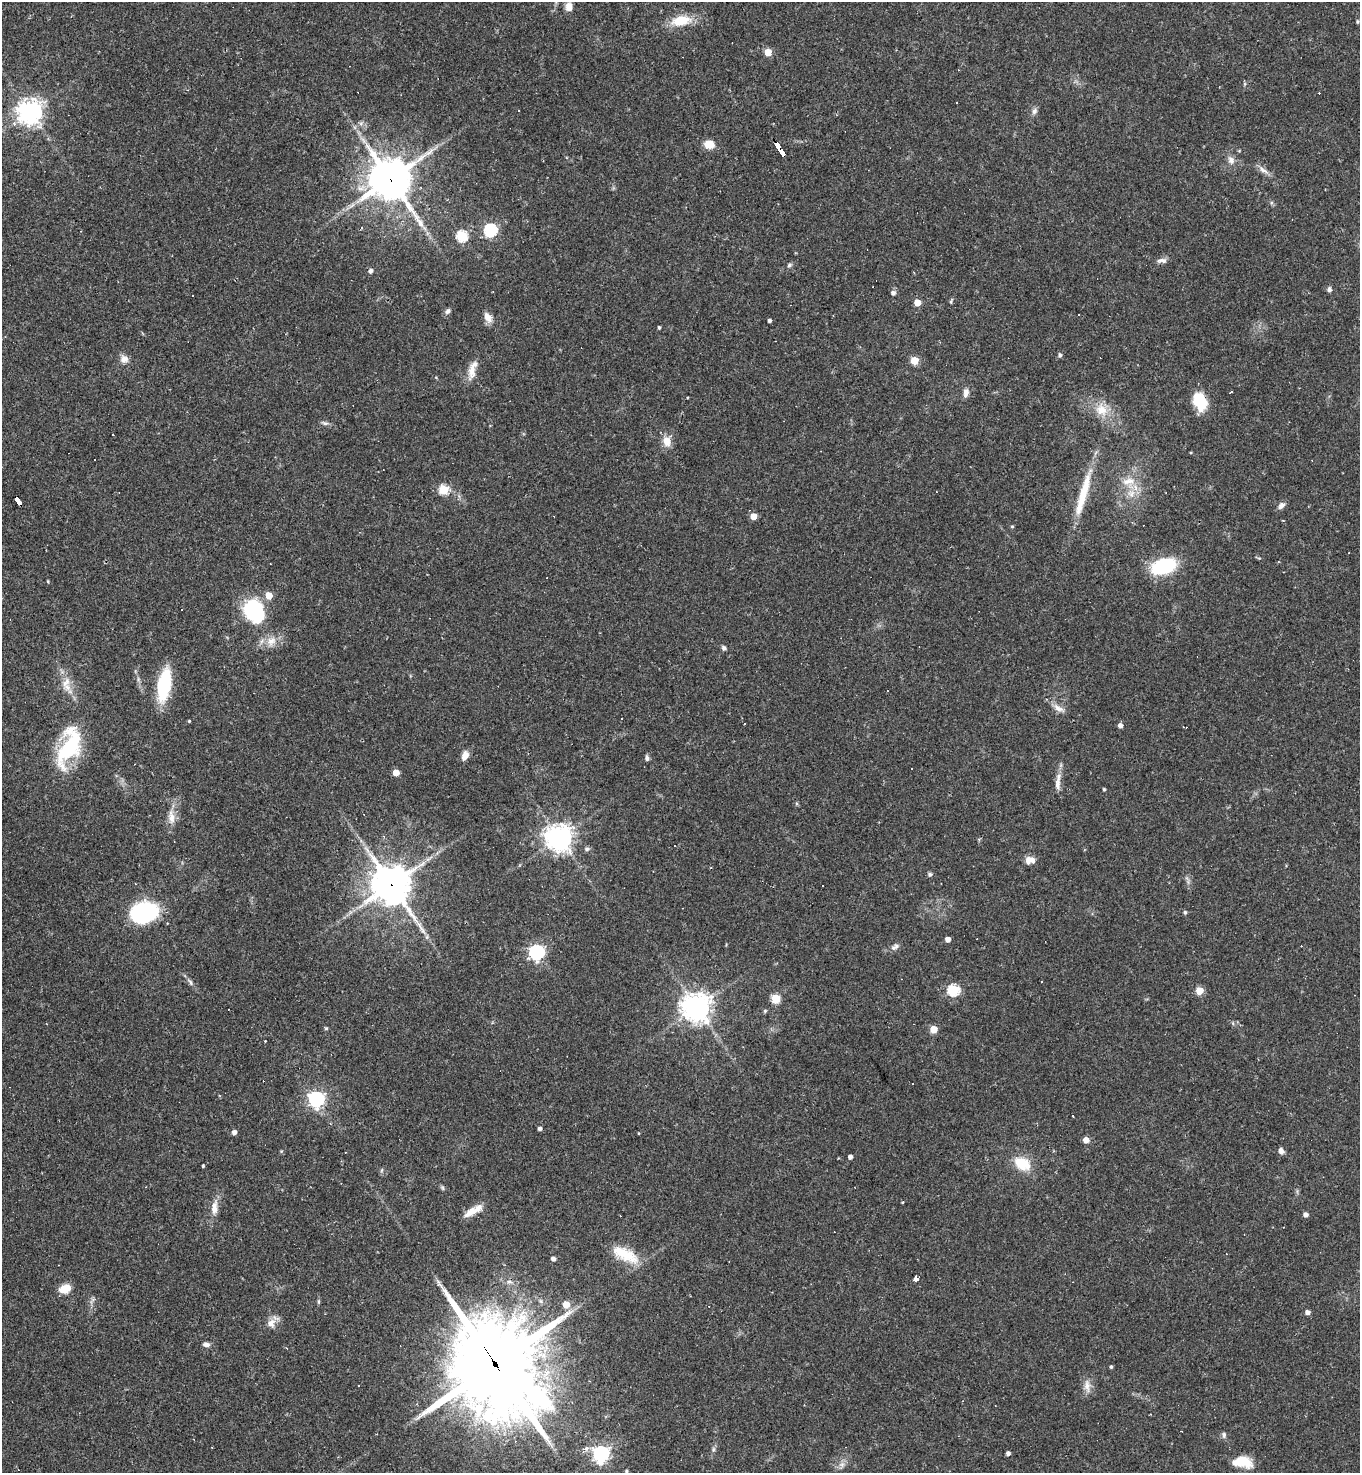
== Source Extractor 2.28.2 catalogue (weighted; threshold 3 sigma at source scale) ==
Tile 11 of 4 x 4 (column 3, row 3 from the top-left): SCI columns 3011-4368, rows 1473-2943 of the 5881 x 5886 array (HDU 1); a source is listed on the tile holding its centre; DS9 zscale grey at full resolution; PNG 1362 x 1475 px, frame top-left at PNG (2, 2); no overlay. Shown black and unused: <1% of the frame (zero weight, under 2 of 3 exposures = <1% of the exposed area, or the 3 px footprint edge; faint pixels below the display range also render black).
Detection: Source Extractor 2.28.2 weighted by HDU 2 'WHT'; one run over the whole footprint, this tile lists its part. Background 0.0358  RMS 0.0049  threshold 0.022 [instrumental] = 3 sigma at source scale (4.5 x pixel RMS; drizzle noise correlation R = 1.50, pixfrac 1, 0.05/0.05 arcsec/px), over >= 5 px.
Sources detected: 149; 25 cosmic-ray / hot-pixel residue — not listed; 3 inside a brighter listed object's ellipse — not listed separately; the other 121 listed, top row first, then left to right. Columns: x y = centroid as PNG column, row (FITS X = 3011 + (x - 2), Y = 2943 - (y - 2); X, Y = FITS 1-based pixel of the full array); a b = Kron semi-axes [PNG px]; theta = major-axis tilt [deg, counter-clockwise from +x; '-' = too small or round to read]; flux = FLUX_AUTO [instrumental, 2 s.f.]
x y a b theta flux
569 7 9 7 -85 4.5
681 21 18 10 10 14
1357 21 6 4 90 0.71
768 52 5 5 - 14
956 102 2 2 - 0.42
1034 111 9 7 72 1.7
30 112 8 8 - 490
361 123 7 4 19 1.1
709 144 10 9 - 6.7
780 149 16 4 -58 150
1231 160 13 8 -65 3
1263 170 16 6 -31 2.8
390 179 14 13 - 1600
361 228 4 2 - 0.4
490 230 6 6 - 71
462 236 5 5 - 45
1162 260 14 6 0 2.2
789 265 6 5 - 1
371 271 5 5 - 1.8
1329 289 7 5 84 1.2
893 293 6 5 - 1.6
951 301 6 4 79 0.67
917 302 5 5 - 8.5
448 311 7 5 57 1.5
488 317 13 8 -57 4.1
769 321 3 3 - 1.1
659 327 3 3 - 0.93
1060 355 5 4 - 1.1
124 359 11 10 - 3.1
914 360 5 5 - 16
473 368 22 10 79 5.8
1231 392 3 3 - 1.4
966 393 11 6 80 2.8
1200 401 19 13 -68 15
1101 410 19 16 -51 9.9
325 423 10 5 -15 1.4
667 441 12 9 82 5.1
95 460 3 2 - 0.48
1128 481 20 9 7 5.7
443 490 5 5 - 28
1083 494 65 9 74 18
1131 494 11 10 - 4.7
18 501 10 4 -59 110
1281 506 9 6 46 2.3
753 516 5 4 - 7.8
1012 527 4 4 - 0.69
1349 553 2 2 - 0.33
1164 566 15 9 20 53
48 581 5 3 - 0.42
182 610 3 2 - 0.59
254 611 29 21 -61 36
271 641 16 12 46 6
724 648 5 5 - 1.4
66 682 16 9 59 4.6
164 685 25 10 81 40
1058 708 18 7 -30 3.4
621 718 3 3 - 1.3
189 721 3 3 - 0.5
745 724 3 3 - 1.3
1120 725 5 4 - 2.3
69 746 51 22 69 40
465 755 9 6 69 4.4
647 758 6 4 -79 1.4
396 773 5 4 - 7.5
1057 784 19 7 89 3.7
1104 789 3 3 - 0.73
171 817 20 8 -81 4.8
559 838 8 8 - 510
174 841 2 2 - 0.27
587 849 7 5 0 1.2
1029 860 10 7 6 4.6
930 874 6 5 - 0.92
391 885 14 12 -56 1300
144 912 24 17 11 57
1185 912 5 4 - 0.93
948 939 4 4 - 3.3
896 946 9 7 -90 1.7
537 952 6 6 - 140
190 982 10 4 -63 1.4
953 990 6 6 - 48
1199 991 5 5 - 14
776 999 5 5 - 25
697 1007 9 9 - 580
765 1011 5 4 - 0.66
326 1028 5 4 - 0.6
934 1029 5 5 - 15
316 1099 6 6 - 160
540 1129 4 4 - 1.5
234 1132 4 4 - 2.4
1086 1140 4 4 - 5.1
281 1151 5 4 - 0.52
1281 1151 8 6 -65 1.7
850 1157 4 4 - 2.2
1022 1163 16 12 -30 14
203 1166 4 3 - 0.54
382 1170 6 4 71 0.69
443 1188 6 4 -88 0.72
902 1202 4 3 - 0.38
214 1207 20 8 85 5
473 1211 26 8 31 6.3
1306 1215 4 4 - 2.1
625 1254 36 14 -27 14
553 1259 4 4 - 2.3
916 1278 4 4 - 16
65 1289 14 9 20 6.1
318 1301 6 3 -72 0.62
566 1304 5 5 - 8.9
1308 1312 4 4 - 2.5
271 1323 12 11 - 4.1
206 1345 9 5 -5 1.9
287 1348 4 2 - 0.33
493 1362 41 27 -58 7400
1111 1367 4 4 - 0.71
1087 1386 19 8 -86 3.8
1224 1435 8 5 90 1.3
713 1449 7 4 89 0.95
1008 1453 4 4 - 1.7
601 1454 7 6 - 170
1241 1461 23 12 -17 11
842 1464 8 6 89 1.9
626 1471 4 4 - 0.69
Overlapping masked pixels (flux is a lower limit): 5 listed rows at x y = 780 149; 390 179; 18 501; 391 885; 493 1362
Isophote crosses this tile's border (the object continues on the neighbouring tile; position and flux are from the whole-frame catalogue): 1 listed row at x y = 493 1362